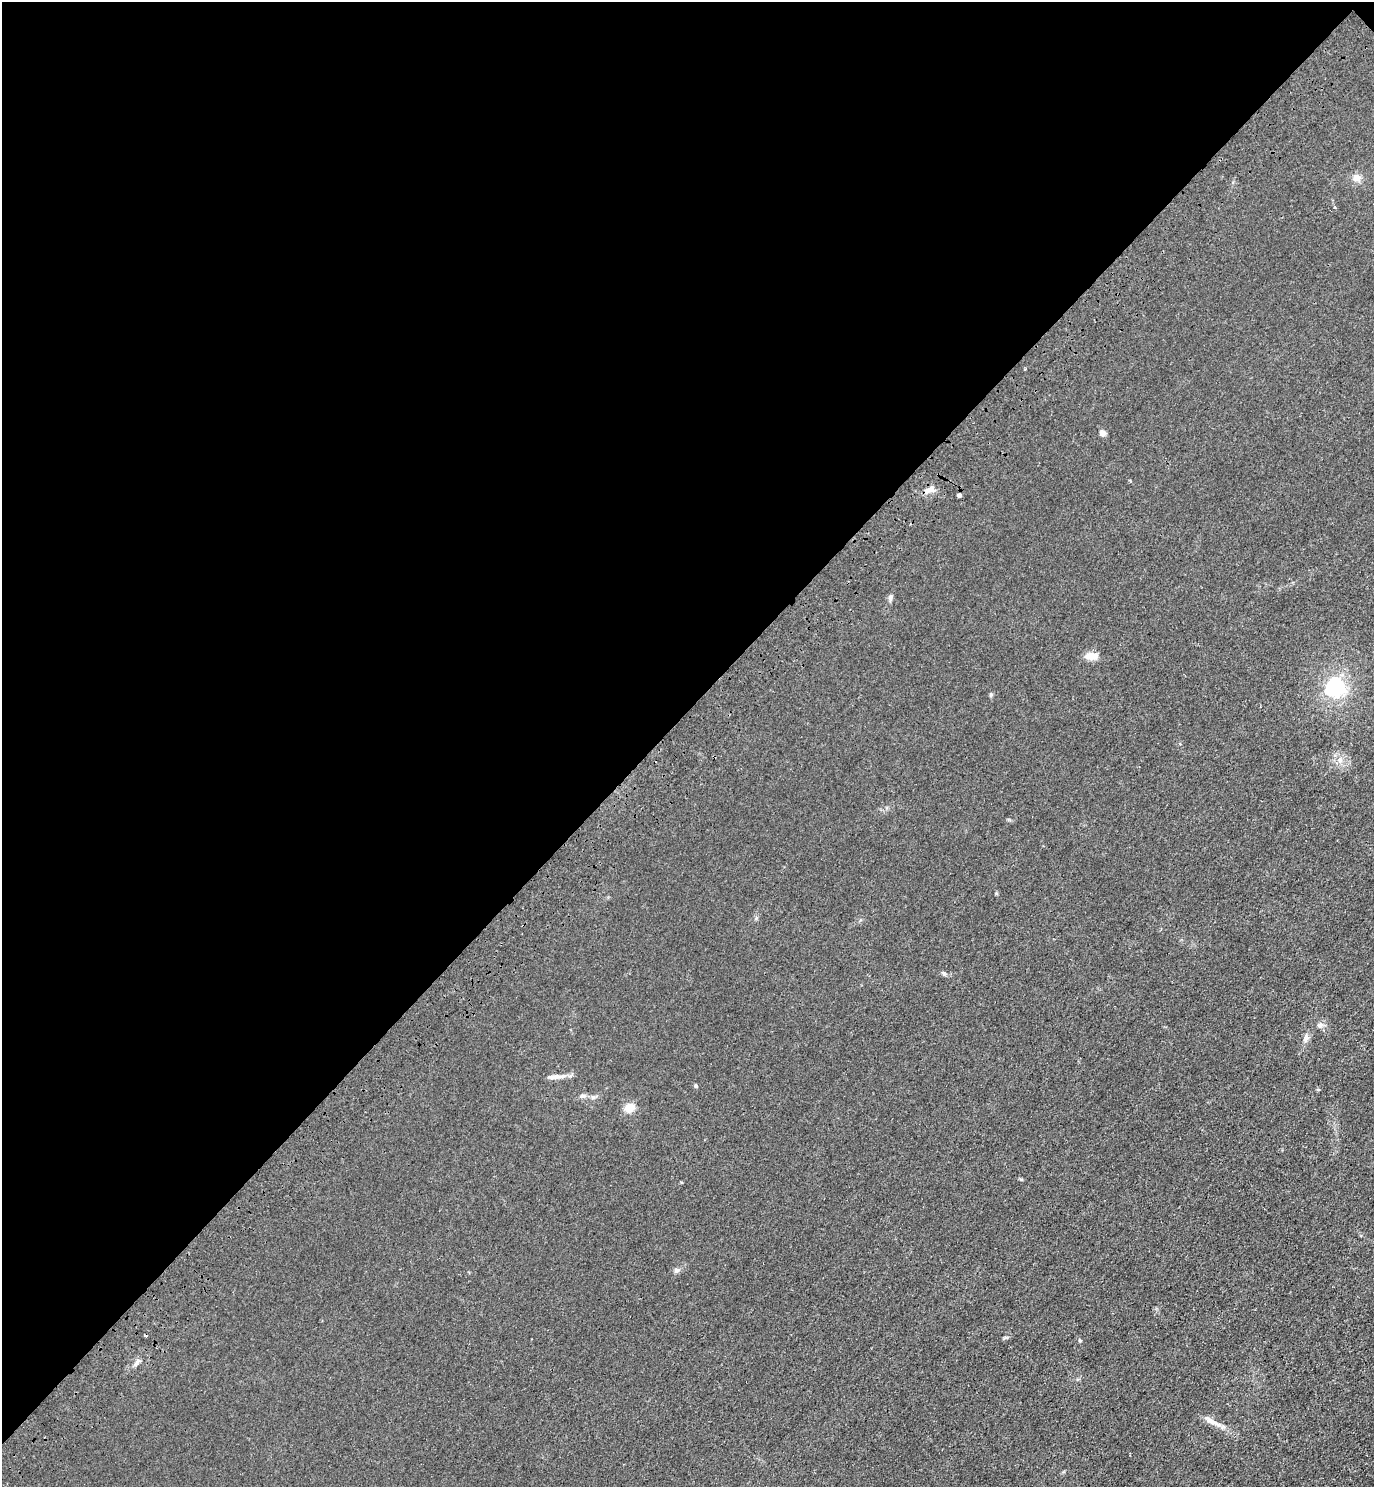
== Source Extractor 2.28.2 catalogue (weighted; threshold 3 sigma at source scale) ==
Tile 2 of 4 x 4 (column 2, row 1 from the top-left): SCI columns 1753-3124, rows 4544-6028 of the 6111 x 6115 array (HDU 1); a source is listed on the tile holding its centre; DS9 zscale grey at full resolution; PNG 1376 x 1489 px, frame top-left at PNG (2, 2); no overlay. Shown black and unused: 48% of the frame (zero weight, under 3 of 4 exposures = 6% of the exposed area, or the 3 px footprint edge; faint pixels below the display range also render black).
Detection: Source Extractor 2.28.2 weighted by HDU 2 'WHT'; one run over the whole footprint, this tile lists its part. Background 0.0215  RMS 0.0053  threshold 0.0238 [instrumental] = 3 sigma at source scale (4.5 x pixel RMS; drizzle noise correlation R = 1.50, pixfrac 1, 0.05/0.05 arcsec/px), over >= 5 px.
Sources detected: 22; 1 cosmic-ray / hot-pixel residue — not listed; the other 21 listed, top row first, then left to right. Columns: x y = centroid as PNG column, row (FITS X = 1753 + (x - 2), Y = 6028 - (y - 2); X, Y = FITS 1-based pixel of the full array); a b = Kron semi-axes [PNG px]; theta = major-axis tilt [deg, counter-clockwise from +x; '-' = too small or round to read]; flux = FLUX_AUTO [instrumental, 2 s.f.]
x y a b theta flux
1357 178 9 9 - 3.4
1103 433 4 4 - 5.9
929 490 17 7 16 3.6
959 495 4 4 - 1.9
890 598 9 5 -84 1.2
1092 656 17 9 -3 4.9
1335 687 30 28 67 30
991 695 6 5 - 0.75
1340 760 9 6 -89 2.4
944 974 6 5 - 0.91
1320 1025 8 8 - 1.9
1306 1038 11 7 65 2.3
554 1077 19 6 4 3.6
696 1086 4 4 - 0.81
582 1096 8 6 0 1.4
593 1097 7 5 43 1.1
630 1108 7 6 - 11
677 1270 10 6 8 1.5
1080 1340 5 4 - 0.6
136 1363 12 5 54 1.8
1212 1422 21 7 -30 4.4
Unlisted compact peaks at least as high as the median listed source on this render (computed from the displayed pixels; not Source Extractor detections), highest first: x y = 1021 1179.